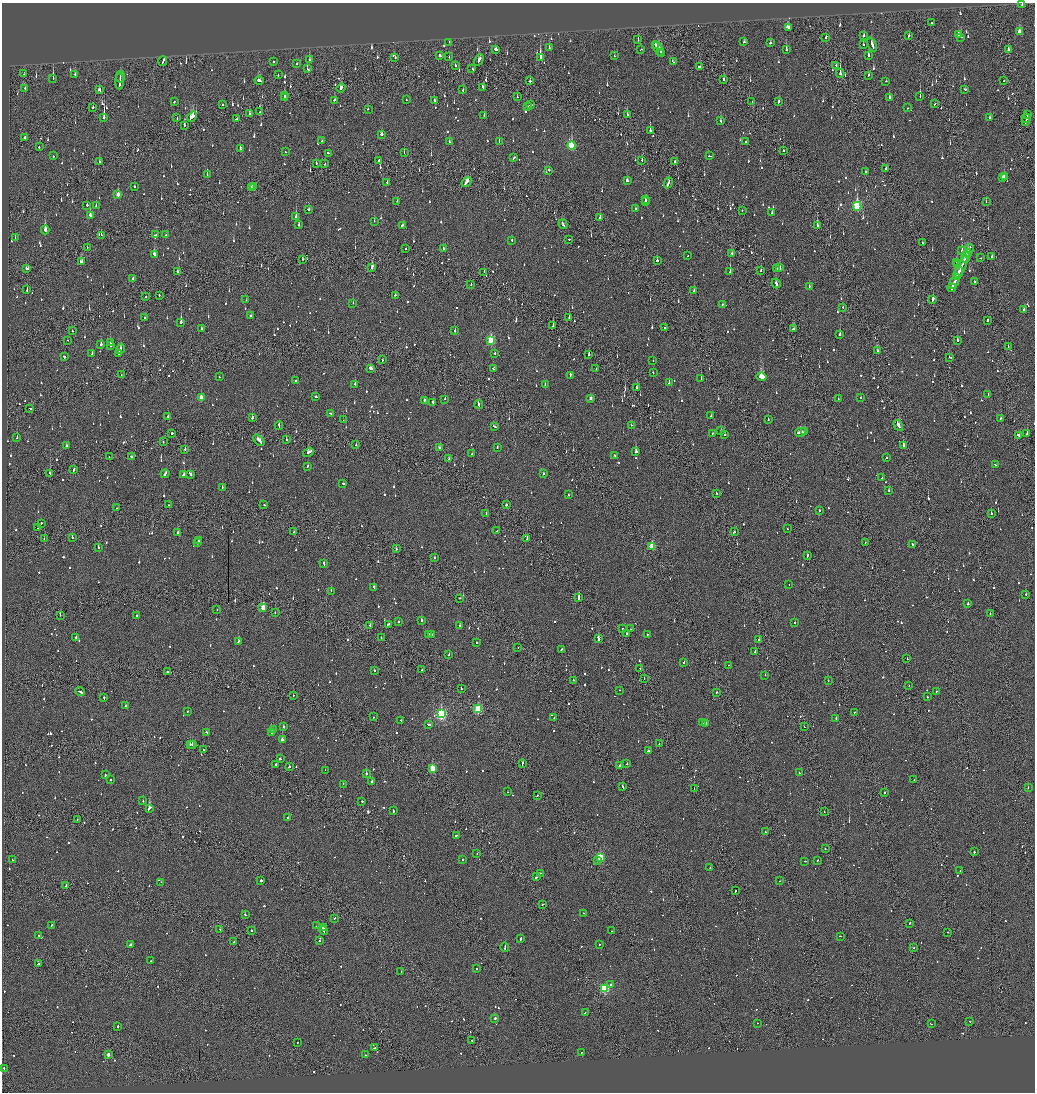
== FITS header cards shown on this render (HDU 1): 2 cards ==
NAXIS1  =                 2065
NAXIS2  =                 2180

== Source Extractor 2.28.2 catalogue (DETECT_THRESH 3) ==
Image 2065 x 2180 px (HDU 1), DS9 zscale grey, zoomed out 1/2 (1 PNG px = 2 x 2 image px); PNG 1037 x 1094 px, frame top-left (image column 1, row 2179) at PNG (2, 3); each listed source drawn as its Kron ellipse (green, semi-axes under 4 px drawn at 4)
Background -0.138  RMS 0.094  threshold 0.281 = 3 sigma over >= 5 px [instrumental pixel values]
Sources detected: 1505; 117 cannot appear on this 1/2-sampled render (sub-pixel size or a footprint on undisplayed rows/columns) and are neither listed nor drawn; of the other 1388, the 500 brightest by FLUX_AUTO listed and drawn (888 fainter detections omitted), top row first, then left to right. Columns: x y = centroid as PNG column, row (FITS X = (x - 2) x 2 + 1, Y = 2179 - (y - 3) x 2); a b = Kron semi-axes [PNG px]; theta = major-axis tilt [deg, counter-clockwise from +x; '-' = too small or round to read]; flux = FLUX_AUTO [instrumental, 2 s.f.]
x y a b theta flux
1022 4 2 2 - 100
932 23 2 1 - 66
788 27 3 2 - 180
1019 32 3 2 - 200
958 35 3 2 - 210
864 36 3 2 - 84
909 36 3 2 - 84
826 37 3 2 - 62
961 37 2 2 - 210
638 40 3 1 - 82
449 42 2 2 - 68
744 42 3 2 - 57
770 43 2 2 - 70
656 45 4 2 - 130
863 45 2 2 - 170
872 45 7 2 -68 320
549 48 3 2 - 87
495 49 3 2 - 410
641 49 2 1 - 62
658 49 8 3 -59 280
786 49 3 2 - 160
1009 49 3 2 - 85
661 52 2 1 - 64
662 54 3 1 - 87
440 56 3 2 - 100
614 56 2 2 - 66
868 56 3 2 - 310
449 57 2 2 - 66
540 57 4 2 - 820
395 58 2 2 - 150
309 60 3 2 - 130
479 60 6 2 62 220
163 61 5 1 - 390
274 62 2 2 - 190
674 62 2 1 - 140
297 64 2 2 - 79
455 65 2 2 - 140
836 65 2 1 - 110
700 67 3 2 - 150
307 69 3 2 - 230
472 69 3 2 - 260
840 73 4 2 - 350
24 74 2 1 - 91
75 75 3 2 - 100
278 75 2 2 - 54
868 75 2 2 - 99
120 77 6 2 80 230
53 78 3 1 - 200
723 79 3 1 - 280
259 80 4 2 - 130
1004 80 2 2 - 54
120 81 8 1 87 330
530 81 2 2 - 240
886 81 2 1 - 75
483 87 3 2 - 220
25 88 2 2 - 53
341 88 5 2 - 250
965 89 2 2 - 63
99 90 3 2 - 110
463 90 2 2 - 80
285 95 3 2 - 56
920 96 2 1 - 170
517 97 3 1 - 72
889 97 3 2 - 87
285 98 2 2 - 78
335 100 2 2 - 480
406 100 2 2 - 56
434 100 2 2 - 110
752 101 2 2 - 66
174 102 2 2 - 84
779 102 3 2 - 130
935 104 2 2 - 91
222 105 2 2 - 130
530 105 3 2 - 120
527 106 2 2 - 120
93 107 2 2 - 84
908 108 3 2 - 160
368 109 2 2 - 130
260 112 2 2 - 75
249 113 2 2 - 85
627 114 2 1 - 270
1027 114 3 1 - 120
484 116 2 2 - 78
104 117 4 2 - 870
192 117 6 3 50 530
177 118 2 2 - 60
990 118 2 2 - 110
1026 118 4 2 - 260
236 119 3 2 - 110
721 120 3 2 - 92
1025 122 2 2 - 64
184 125 2 2 - 120
650 130 3 2 - 180
381 134 2 2 - 240
25 137 2 1 - 300
322 141 3 2 - 84
499 141 2 2 - 67
449 142 2 2 - 84
745 142 2 2 - 160
571 146 4 3 - 1100
39 147 2 2 - 230
240 149 4 2 - 150
783 151 2 2 - 63
285 152 2 2 - 54
328 153 3 2 - 130
404 153 2 1 - 54
53 156 2 2 - 60
710 156 3 1 - 77
514 158 3 2 - 85
642 160 3 1 - 59
379 161 2 2 - 62
675 161 3 1 - 180
99 162 3 1 - 240
316 163 2 1 - 54
325 164 2 1 - 57
886 169 3 2 - 93
548 170 2 2 - 95
865 171 2 2 - 63
207 174 2 1 - 120
1003 177 2 2 - 240
1004 177 2 2 - 200
627 181 3 2 - 94
387 182 2 2 - 250
466 182 5 2 - 170
668 183 5 2 - 230
254 186 3 2 - 58
134 187 2 2 - 59
251 188 3 2 - 87
118 194 3 2 - 170
646 200 2 2 - 130
397 201 2 2 - 69
645 202 2 2 - 73
986 202 2 1 - 60
87 205 2 2 - 190
96 205 2 2 - 64
857 206 4 3 - 1600
308 209 2 2 - 140
635 209 2 2 - 54
742 210 2 2 - 60
772 213 3 2 - 110
90 215 3 3 - 160
296 217 3 2 - 350
600 218 2 2 - 350
374 221 2 2 - 60
563 224 5 2 - 170
299 225 3 2 - 71
402 225 2 2 - 140
817 226 4 1 - 980
45 230 4 2 - 470
101 235 2 2 - 80
155 235 3 2 - 84
166 235 2 2 - 56
15 237 2 2 - 70
569 239 2 1 - 68
512 240 2 2 - 68
923 243 2 1 - 100
87 247 2 1 - 74
405 249 2 2 - 190
443 249 2 2 - 90
969 249 4 2 - 200
962 250 2 2 - 180
732 253 2 2 - 57
967 253 4 2 - 280
154 254 4 2 - 220
688 256 2 1 - 58
992 256 2 2 - 61
966 257 5 2 - 370
980 258 2 1 - 72
302 259 2 2 - 64
81 261 3 2 - 110
657 261 2 2 - 200
957 262 2 2 - 66
957 265 4 2 - 190
961 266 12 2 66 590
372 267 4 2 - 460
779 268 3 2 - 190
27 269 3 2 - 94
777 269 2 1 - 55
761 270 2 2 - 54
178 271 2 2 - 310
484 272 2 2 - 84
730 272 2 2 - 210
958 273 7 2 64 550
133 278 4 2 - 1900
955 281 8 2 65 320
974 282 2 2 - 84
776 283 5 2 - 310
471 284 2 1 - 82
809 286 2 2 - 120
952 288 4 2 - 170
27 290 2 1 - 57
694 291 3 2 - 95
159 295 2 1 - 65
395 295 2 2 - 59
146 296 2 2 - 62
246 300 2 2 - 100
933 300 4 2 - 400
353 303 2 2 - 90
722 305 2 2 - 61
842 307 2 2 - 100
1024 310 2 2 - 92
251 315 3 2 - 80
144 317 2 2 - 62
569 317 2 2 - 150
988 320 2 2 - 230
181 322 3 2 - 700
553 326 3 1 - 160
665 328 2 2 - 180
202 329 2 2 - 86
793 329 3 2 - 280
72 331 2 1 - 58
455 331 2 2 - 160
840 334 2 2 - 190
67 340 2 2 - 64
491 340 3 3 - 730
957 340 2 2 - 310
110 342 3 2 - 350
101 344 2 2 - 420
111 346 3 2 - 91
1008 347 2 1 - 58
120 349 5 2 - 280
877 350 2 2 - 82
494 353 3 2 - 59
92 354 2 2 - 170
119 354 3 2 - 170
589 354 3 2 - 220
64 357 2 2 - 140
950 357 3 2 - 60
382 360 2 1 - 71
653 361 2 1 - 68
371 368 3 2 - 230
596 368 2 2 - 130
493 369 3 2 - 76
653 373 2 2 - 170
121 375 2 1 - 94
570 375 4 2 - 180
219 377 2 2 - 60
761 377 5 2 - 14000
701 379 2 2 - 240
295 380 2 2 - 54
669 382 4 2 - 130
355 384 2 2 - 82
545 385 3 2 - 58
637 387 2 2 - 84
988 395 2 2 - 59
201 397 3 2 - 170
316 397 3 2 - 130
590 398 3 2 - 82
861 398 2 2 - 59
445 399 2 1 - 77
838 399 2 2 - 68
424 401 4 2 - 240
433 402 2 2 - 71
479 404 4 2 - 130
30 408 3 2 - 160
330 413 3 2 - 66
168 416 2 2 - 110
711 416 2 2 - 73
252 418 3 2 - 210
1001 418 2 2 - 54
343 420 2 1 - 84
768 420 2 1 - 60
631 425 2 2 - 86
898 425 6 2 -59 430
279 426 4 1 - 150
494 426 3 2 - 89
721 431 2 2 - 64
800 432 5 2 - 180
804 432 3 2 - 120
172 433 2 2 - 230
712 433 2 2 - 110
725 434 2 2 - 58
1027 434 2 2 - 340
1019 435 4 2 - 150
17 438 2 2 - 200
259 440 7 2 -49 280
286 440 2 2 - 160
163 442 2 1 - 53
356 445 2 2 - 97
903 445 3 2 - 300
66 446 3 2 - 100
439 448 2 2 - 68
497 448 2 2 - 140
185 449 2 2 - 60
636 451 3 2 - 350
308 452 5 2 - 290
472 454 2 2 - 60
615 455 2 2 - 160
131 456 3 2 - 500
109 457 2 1 - 58
887 458 2 2 - 55
449 459 2 2 - 68
995 465 2 2 - 82
308 466 2 2 - 83
74 470 4 2 - 100
50 473 2 2 - 73
165 474 4 2 - 170
190 474 3 2 - 140
543 474 2 2 - 61
184 475 3 3 - 190
882 478 2 2 - 77
343 483 2 2 - 66
222 488 3 2 - 81
889 490 2 2 - 92
716 493 2 2 - 54
568 495 2 2 - 61
169 505 2 2 - 55
264 505 2 2 - 72
506 505 2 2 - 88
117 508 2 1 - 150
819 511 2 2 - 53
991 513 2 2 - 82
486 514 2 1 - 60
41 523 2 2 - 99
38 528 2 2 - 100
787 529 2 2 - 64
497 531 2 1 - 97
177 532 2 2 - 350
294 532 2 2 - 69
734 532 2 2 - 80
72 538 2 2 - 140
527 538 2 2 - 130
44 539 2 1 - 54
199 541 3 2 - 260
865 542 3 1 - 71
198 543 2 1 - 130
913 545 3 2 - 90
652 546 3 3 - 530
98 547 2 2 - 110
396 549 2 2 - 78
807 555 3 1 - 160
434 557 2 2 - 130
324 563 3 2 - 100
789 585 2 2 - 56
374 587 2 2 - 88
331 591 3 2 - 240
1026 594 2 2 - 110
459 598 2 1 - 73
578 598 4 2 - 300
968 604 2 2 - 150
263 607 3 2 - 450
217 609 2 2 - 74
275 613 2 2 - 74
990 614 2 2 - 66
60 615 3 2 - 64
136 615 2 2 - 79
422 620 2 2 - 180
398 621 2 2 - 160
795 623 2 2 - 88
388 624 4 2 - 150
370 625 2 2 - 190
460 626 2 2 - 340
622 629 2 2 - 56
630 629 2 2 - 58
428 634 2 2 - 64
432 634 2 2 - 77
627 634 2 1 - 600
647 634 2 2 - 67
76 637 2 2 - 140
381 638 2 2 - 63
598 639 4 2 - 430
759 640 2 2 - 56
238 642 3 2 - 150
476 642 2 2 - 77
518 648 2 1 - 62
561 649 2 2 - 100
755 651 3 2 - 63
449 655 3 2 - 110
907 658 2 2 - 86
684 662 2 2 - 64
729 665 2 1 - 54
640 669 2 1 - 83
374 670 2 2 - 110
421 670 2 1 - 86
167 672 3 2 - 87
765 675 2 2 - 94
644 678 2 1 - 82
573 680 2 2 - 98
828 680 2 2 - 64
909 686 2 2 - 77
461 688 2 2 - 62
619 690 2 2 - 87
936 691 2 2 - 71
80 692 5 2 - 270
717 692 3 2 - 86
293 695 2 1 - 62
927 697 2 2 - 69
104 698 2 2 - 130
125 705 2 2 - 63
478 709 3 3 - 1200
188 711 2 2 - 57
854 712 2 1 - 130
441 714 4 3 - 2900
374 717 2 2 - 140
554 718 2 2 - 57
836 718 2 2 - 200
401 720 2 2 - 58
702 723 2 2 - 130
428 724 3 2 - 83
706 724 3 2 - 130
284 726 3 2 - 96
804 727 2 1 - 77
273 730 2 1 - 78
206 732 2 2 - 59
271 733 2 2 - 67
282 739 2 2 - 410
190 744 2 2 - 96
192 744 2 2 - 230
659 744 2 1 - 59
204 750 2 1 - 310
648 751 2 2 - 150
280 759 2 2 - 130
522 763 3 1 - 130
627 763 2 2 - 98
276 764 2 1 - 140
620 765 3 2 - 94
289 766 2 2 - 100
432 768 3 3 - 560
325 770 2 1 - 63
366 773 2 2 - 210
799 773 2 2 - 72
105 775 2 2 - 180
111 780 2 2 - 110
914 780 2 1 - 93
372 782 2 2 - 260
343 784 2 2 - 85
623 786 3 1 - 140
1028 787 2 1 - 76
694 788 2 1 - 75
508 792 2 1 - 120
884 793 2 2 - 110
537 795 2 2 - 73
143 801 2 2 - 80
362 801 2 2 - 68
149 808 4 2 - 580
393 810 3 2 - 120
824 812 2 1 - 130
288 818 2 2 - 60
77 819 2 1 - 73
765 832 2 2 - 100
456 835 2 2 - 75
825 849 2 2 - 64
974 852 2 2 - 110
477 853 2 1 - 89
600 857 3 3 - 1100
462 859 2 2 - 100
12 860 2 2 - 66
598 860 2 2 - 83
817 860 3 2 - 160
805 861 2 2 - 64
710 868 2 2 - 76
960 871 2 2 - 69
540 873 4 2 - 150
537 877 3 2 - 190
261 881 2 2 - 410
779 881 2 1 - 73
161 882 2 2 - 95
66 886 3 2 - 71
735 891 2 1 - 82
543 904 2 1 - 340
583 913 2 2 - 55
245 914 2 2 - 92
334 918 2 2 - 62
909 923 2 2 - 140
52 925 2 2 - 69
316 926 2 1 - 61
323 928 2 1 - 90
220 929 2 1 - 57
251 931 2 2 - 160
323 931 4 2 - 270
611 931 2 1 - 250
948 932 2 2 - 65
39 935 2 2 - 67
840 936 2 2 - 85
520 939 3 2 - 100
319 941 2 1 - 320
234 942 2 2 - 120
599 944 2 2 - 81
130 945 3 2 - 140
505 947 5 2 - 300
913 947 2 2 - 55
151 961 2 2 - 69
38 964 2 2 - 82
477 968 2 2 - 57
401 972 2 1 - 66
611 984 2 2 - 470
605 988 3 3 - 1600
585 1013 3 2 - 170
495 1018 2 2 - 690
970 1021 2 2 - 200
757 1023 2 2 - 73
931 1024 2 2 - 150
118 1026 2 2 - 400
472 1040 2 1 - 93
297 1042 2 2 - 79
375 1048 3 2 - 510
581 1053 2 1 - 60
108 1055 2 2 - 130
365 1055 2 2 - 79
4 1068 2 2 - 92
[888 fainter detections neither listed nor drawn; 117 sub-pixel or undisplayed-footprint detections neither listed nor drawn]